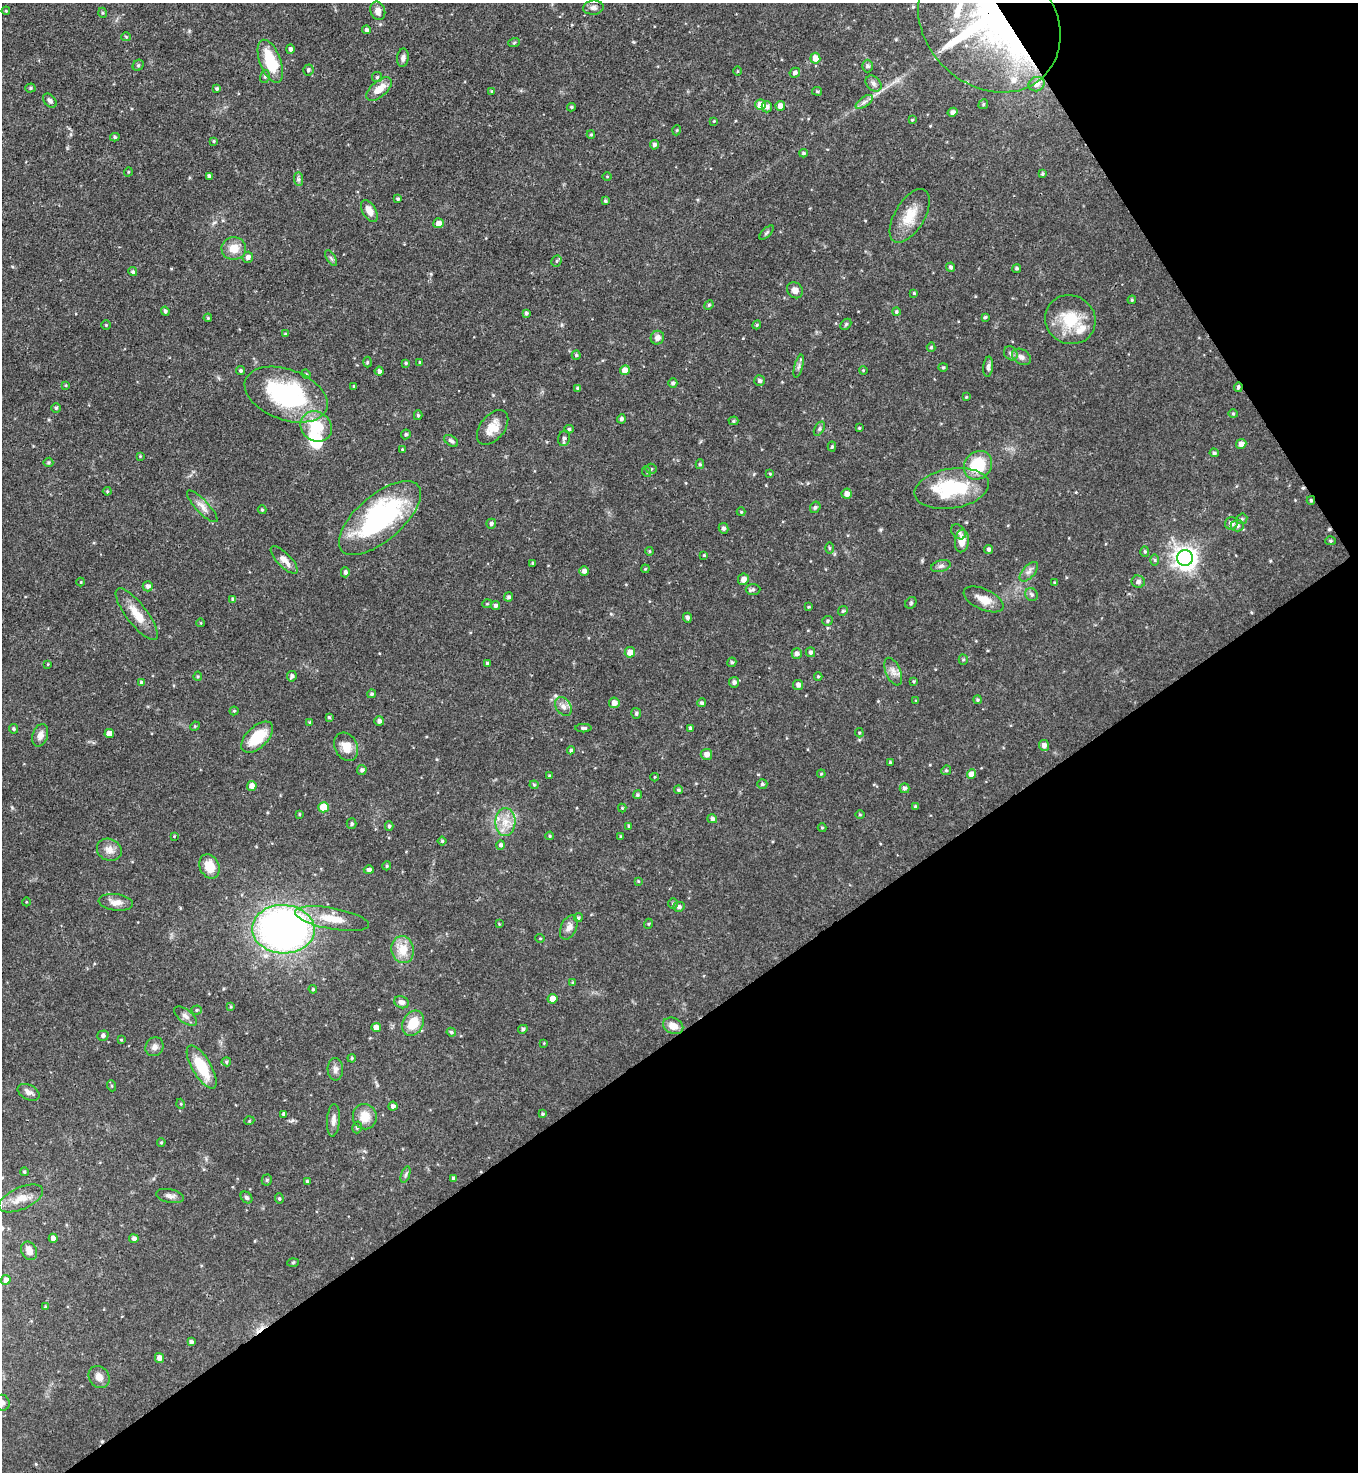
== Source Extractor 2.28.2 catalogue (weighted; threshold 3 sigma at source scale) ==
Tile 12 of 4 x 4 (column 4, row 3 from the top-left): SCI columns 4363-5718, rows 1473-2942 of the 5875 x 5882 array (HDU 1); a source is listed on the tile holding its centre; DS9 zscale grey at full resolution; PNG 1360 x 1474 px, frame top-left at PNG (2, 3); each listed source drawn as its Kron ellipse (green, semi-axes under 4 px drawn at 4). Shown black and unused: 35% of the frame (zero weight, under 3 of 4 exposures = <1% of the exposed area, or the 3 px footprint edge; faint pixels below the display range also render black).
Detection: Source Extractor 2.28.2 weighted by HDU 2 'WHT'; one run over the whole footprint, this tile lists its part. Background 0.0619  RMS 0.0035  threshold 0.0158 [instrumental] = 3 sigma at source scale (4.5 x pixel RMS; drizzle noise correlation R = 1.50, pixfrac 1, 0.05/0.05 arcsec/px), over >= 5 px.
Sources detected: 317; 4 cosmic-ray / hot-pixel residue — neither listed nor drawn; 7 inside a brighter listed object's ellipse — not listed separately; the other 306 listed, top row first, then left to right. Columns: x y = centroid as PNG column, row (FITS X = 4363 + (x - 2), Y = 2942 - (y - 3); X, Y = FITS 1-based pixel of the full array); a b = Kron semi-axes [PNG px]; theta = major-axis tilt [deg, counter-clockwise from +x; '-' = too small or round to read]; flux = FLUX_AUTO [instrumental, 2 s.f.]
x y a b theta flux
593 8 10 7 6 1.3
6 11 4 4 - 0.39
378 11 9 7 -69 2.2
103 13 5 3 - 0.38
989 22 77 63 -43 150
367 30 4 4 - 0.83
126 37 4 4 - 0.38
514 43 6 3 20 0.4
290 49 5 4 - 1.1
403 58 9 6 86 1.1
815 58 5 5 - 3.3
270 61 23 10 -69 14
138 65 6 5 - 0.53
868 66 6 5 - 0.96
308 70 5 5 - 0.78
737 71 5 3 - 0.36
795 73 5 4 - 1.1
265 76 6 5 - 0.71
377 77 5 5 - 0.54
873 83 9 7 -47 1.2
1036 84 8 7 - 2
30 88 5 4 - 0.55
217 88 3 3 - 0.62
379 89 15 8 40 4.7
492 91 4 3 - 0.41
817 91 5 4 - 0.45
50 101 8 5 -48 1.1
864 102 10 5 35 1.2
983 104 5 4 - 0.5
761 105 5 5 - 5
780 106 5 5 - 2.1
571 107 4 3 - 0.52
767 107 5 5 - 1.1
952 112 5 4 - 1.4
912 120 3 3 - 0.39
714 121 3 3 - 0.31
677 130 5 3 - 0.34
591 134 4 4 - 0.44
115 137 5 4 - 0.6
214 141 4 4 - 0.41
654 145 4 4 - 1.1
803 153 4 3 - 0.57
128 172 5 3 - 0.32
1042 174 3 3 - 0.52
209 176 4 3 - 0.85
607 176 4 3 - 0.28
299 179 7 4 -89 0.75
398 199 4 3 - 0.59
605 201 4 4 - 0.55
369 211 12 6 -59 2.8
910 216 30 15 59 8.1
439 223 5 5 - 2.1
767 232 9 4 45 0.65
234 248 12 11 - 4.6
248 257 5 5 - 1.5
331 258 9 3 -58 0.66
557 261 6 5 - 0.54
951 267 5 4 - 0.81
1017 268 4 4 - 0.6
133 272 4 4 - 0.69
795 290 8 7 - 2.1
914 293 4 4 - 0.43
1132 300 4 3 - 0.37
709 305 5 4 - 0.5
165 311 4 3 - 0.6
896 312 4 4 - 0.51
526 313 4 3 - 0.71
985 317 4 4 - 0.62
208 318 4 3 - 0.39
1070 320 26 24 -31 13
846 324 6 4 46 0.55
106 325 4 4 - 0.39
757 325 4 4 - 0.45
285 334 4 3 - 0.52
657 338 7 6 - 1.8
931 347 5 4 - 0.54
1011 353 7 6 - 0.93
576 355 4 4 - 0.48
1021 357 10 7 -32 1.7
367 362 5 3 - 0.45
420 362 3 3 - 0.31
406 363 4 3 - 0.47
799 366 12 3 75 0.88
943 367 4 4 - 0.44
988 367 10 5 84 1.1
240 370 4 4 - 0.67
625 370 5 5 - 3.1
863 370 4 3 - 0.34
379 371 4 4 - 1
306 374 5 4 - 0.43
760 381 5 5 - 0.89
673 383 4 4 - 0.82
66 385 4 3 - 0.29
354 386 3 2 - 0.32
1238 387 5 4 - 0.7
578 388 3 3 - 0.71
286 395 43 25 -20 45
966 397 3 3 - 0.33
56 408 5 5 - 0.48
1233 414 4 4 - 0.39
418 415 5 4 - 0.54
621 419 4 4 - 0.88
733 421 5 4 - 0.45
316 427 16 14 -38 12
493 427 20 12 52 5.2
859 428 3 3 - 0.38
569 429 5 4 - 0.53
819 429 8 4 60 0.73
406 434 5 4 - 0.66
564 438 8 6 74 0.89
451 441 8 5 -36 0.84
1241 444 5 4 - 1.9
832 446 5 4 - 0.61
402 449 3 3 - 0.39
1214 453 4 4 - 0.7
140 456 3 3 - 0.29
48 462 5 5 - 0.51
700 464 5 4 - 0.56
978 465 15 13 48 14
651 469 5 5 - 0.55
647 472 5 3 - 0.38
770 474 4 3 - 0.34
952 488 38 20 9 24
107 491 4 4 - 0.37
847 494 5 5 - 1.8
1311 500 4 3 - 0.49
202 506 21 6 -46 2.4
815 507 6 5 - 0.63
262 510 4 4 - 0.38
741 512 4 4 - 0.35
380 518 50 23 41 56
1242 519 6 5 - 0.6
1231 523 6 6 - 1.8
491 524 5 5 - 0.81
1237 526 6 6 - 1.2
724 528 5 4 - 0.92
958 532 8 6 -47 0.97
962 541 11 7 85 4.1
1330 541 5 4 - 0.47
829 548 5 4 - 0.42
989 549 4 4 - 0.74
649 551 4 4 - 0.37
1145 551 5 4 - 0.54
704 555 3 3 - 0.42
1185 558 8 7 - 260
284 560 18 7 -46 2.8
1155 560 6 4 -88 0.48
533 563 3 3 - 0.44
941 566 10 5 16 1
645 569 4 3 - 0.34
584 571 4 4 - 1.2
345 572 5 4 - 0.93
1029 572 12 6 49 1.6
743 579 6 5 - 1.8
81 582 4 4 - 0.31
1138 582 6 6 - 1.1
1055 583 3 3 - 0.49
148 586 5 5 - 1.2
753 589 7 5 1 0.82
1031 594 7 6 - 0.83
509 597 5 4 - 0.75
233 599 4 4 - 0.81
983 599 21 10 -25 4.3
911 603 6 5 - 0.53
487 604 5 3 - 0.29
495 606 4 4 - 0.9
808 607 3 3 - 0.36
843 611 5 4 - 0.46
137 614 31 10 -52 6.4
687 618 5 4 - 1
828 621 5 5 - 0.59
201 623 4 3 - 0.24
630 652 5 5 - 3.2
810 652 5 4 - 0.89
797 654 5 5 - 1.3
963 660 5 4 - 0.43
732 662 5 4 - 0.63
487 663 4 3 - 0.57
48 664 4 2 - 0.27
893 672 14 7 -67 2.2
198 676 4 4 - 0.4
292 676 5 4 - 0.99
818 676 4 4 - 0.43
913 681 4 3 - 0.38
141 682 4 3 - 0.53
734 682 5 5 - 1.1
798 685 5 5 - 1.4
372 694 4 4 - 0.72
916 700 4 3 - 0.27
977 700 4 4 - 0.53
614 703 5 5 - 2
701 703 4 4 - 0.75
563 706 10 7 -53 1.9
234 711 4 4 - 0.43
636 713 5 5 - 0.67
329 717 3 3 - 0.44
379 721 5 5 - 1.1
310 722 4 3 - 0.44
195 726 5 4 - 0.33
583 728 8 4 0 0.84
690 728 4 4 - 0.78
14 729 5 4 - 0.61
859 733 5 4 - 0.42
109 734 5 4 - 3.2
40 735 11 7 72 2
257 737 19 10 44 11
1044 745 5 5 - 1.5
346 747 15 11 -62 4.4
571 750 4 4 - 0.55
706 754 6 5 - 2
890 763 4 3 - 0.61
362 770 5 4 - 0.94
946 770 5 4 - 0.53
821 774 4 3 - 0.3
971 774 5 4 - 3.1
549 776 4 3 - 0.28
654 777 4 3 - 0.29
762 784 5 4 - 0.63
534 785 4 4 - 0.4
252 786 5 5 - 2.1
904 788 5 5 - 0.88
678 790 4 4 - 0.59
637 795 4 4 - 0.61
323 807 5 5 - 9.5
916 807 3 3 - 0.71
622 808 4 4 - 0.34
299 814 3 3 - 0.33
860 814 5 3 - 0.32
712 819 5 4 - 0.94
505 822 14 10 89 4.5
352 824 5 5 - 0.65
389 826 4 4 - 0.73
629 826 4 3 - 0.48
822 828 4 4 - 0.38
174 836 2 2 - 0.21
550 836 4 3 - 0.42
621 837 3 3 - 0.4
442 841 4 4 - 0.45
501 845 5 4 - 0.84
109 850 13 10 -26 2.7
209 866 12 9 -64 5.7
387 866 5 4 - 0.5
369 870 5 4 - 0.89
638 881 4 3 - 0.31
26 902 4 3 - 0.27
116 902 17 8 -7 2.9
673 904 5 4 - 0.52
679 907 5 5 - 0.94
578 918 4 4 - 0.58
332 919 37 10 -10 8.4
499 924 4 4 - 0.28
648 924 5 3 - 0.32
569 927 13 8 66 2.1
283 929 31 24 -3 220
540 938 5 3 - 0.28
403 950 13 11 -78 6.1
573 983 4 3 - 0.49
313 989 4 4 - 0.45
553 999 5 5 - 3.3
402 1002 7 6 - 1.7
231 1007 4 3 - 0.35
197 1010 5 4 - 0.48
185 1016 13 6 -37 1.5
413 1023 13 10 62 7.7
673 1026 10 8 -22 3.4
376 1027 4 4 - 2.5
523 1029 5 4 - 0.74
451 1032 5 4 - 0.65
103 1036 5 5 - 0.92
121 1040 3 3 - 0.32
544 1043 4 4 - 0.29
154 1047 10 8 55 1.6
352 1058 4 3 - 0.35
226 1062 5 4 - 0.54
202 1067 24 9 -59 12
335 1069 11 7 -89 1.6
112 1086 5 3 - 0.4
29 1092 11 7 -26 1.7
181 1104 5 3 - 0.32
393 1106 4 4 - 1
284 1114 4 4 - 0.93
543 1114 4 4 - 0.49
365 1117 13 12 - 5.2
333 1120 16 6 85 1.9
249 1121 5 3 - 0.31
357 1127 6 4 75 0.69
161 1142 4 3 - 0.43
24 1172 4 4 - 0.5
406 1174 8 3 71 0.7
454 1178 4 4 - 0.74
267 1180 5 5 - 0.48
307 1182 3 3 - 0.63
170 1196 14 6 -11 1.6
246 1197 6 5 - 0.67
21 1198 24 11 24 5.2
279 1199 5 4 - 0.57
53 1238 4 4 - 1.4
134 1239 4 4 - 1.1
29 1251 10 7 -65 2.4
293 1262 6 4 3 0.4
6 1280 5 4 - 1.5
45 1307 4 3 - 0.43
191 1342 4 4 - 0.97
160 1358 5 4 - 2.2
99 1377 12 10 -51 2.4
2 1403 8 7 - 1.1
Overlapping masked pixels (flux is a lower limit): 4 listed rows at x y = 989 22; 1238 387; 1311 500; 283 929
Isophote crosses this tile's border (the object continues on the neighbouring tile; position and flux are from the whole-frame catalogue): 2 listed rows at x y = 989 22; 2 1403